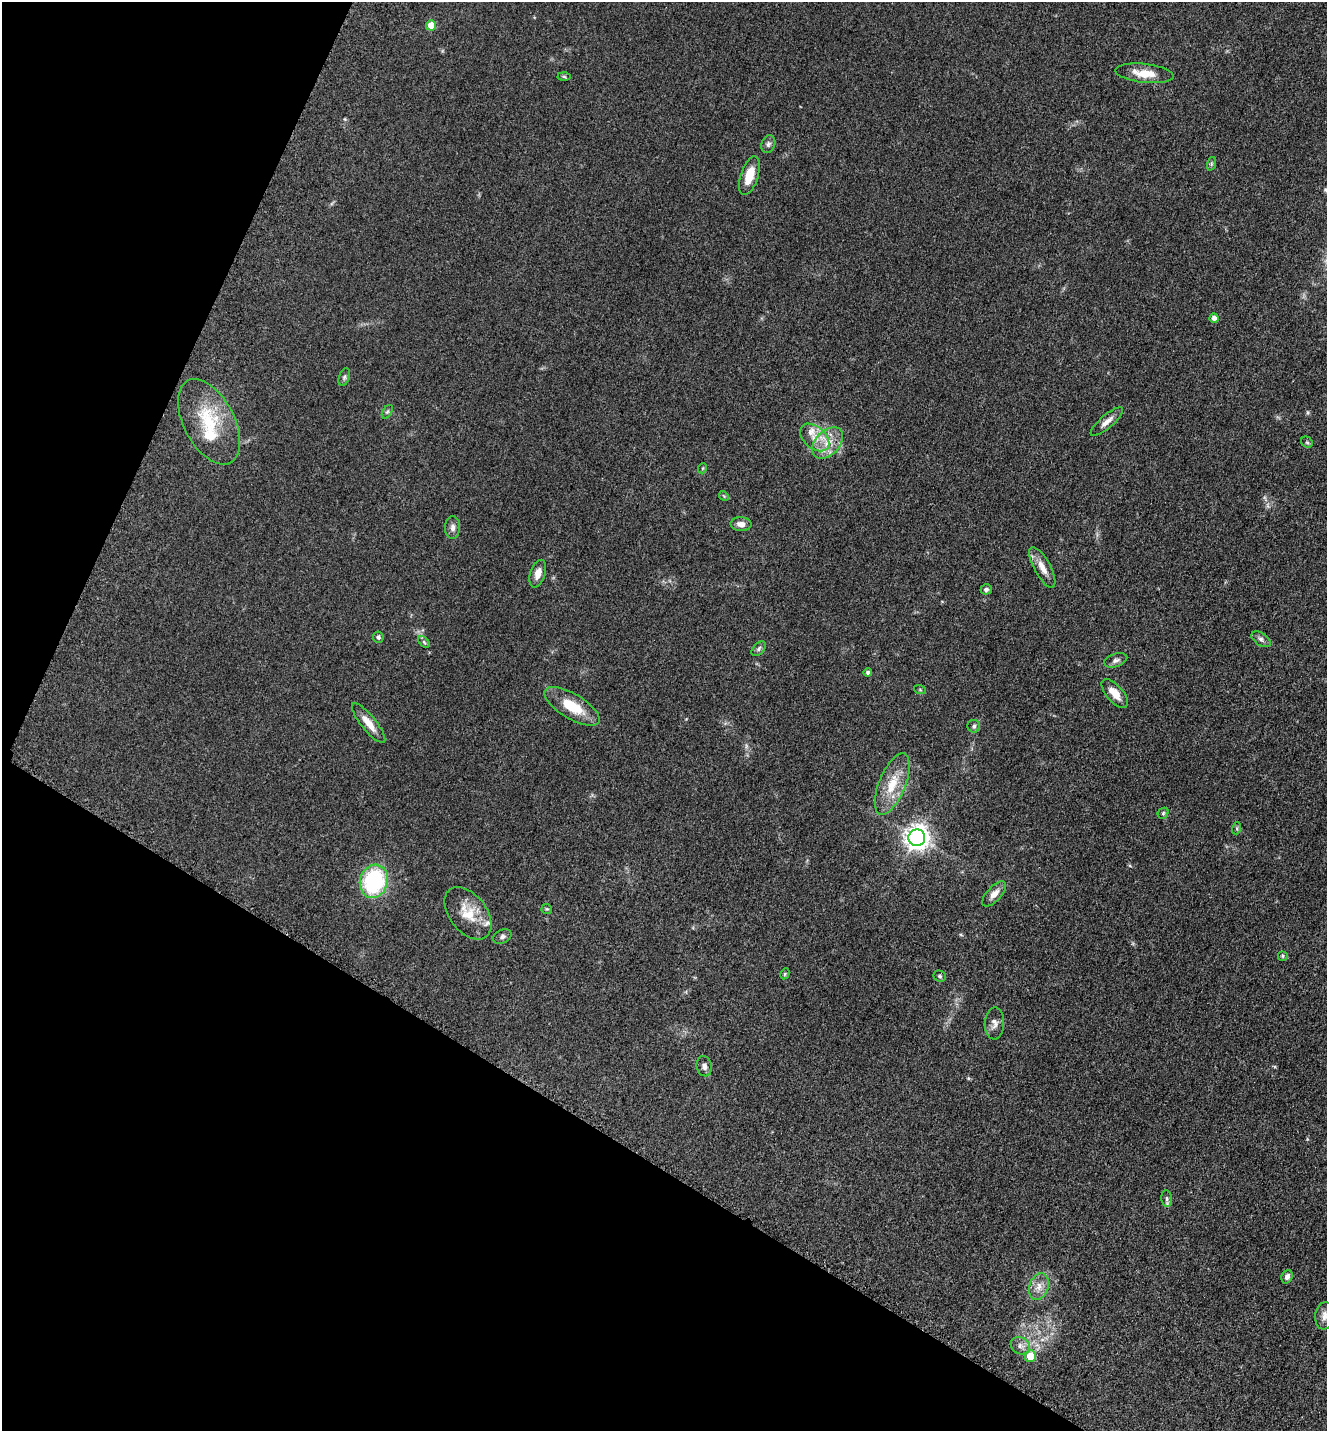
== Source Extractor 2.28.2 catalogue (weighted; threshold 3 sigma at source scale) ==
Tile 9 of 4 x 4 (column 1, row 3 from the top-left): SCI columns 298-1622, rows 1471-2899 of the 5806 x 5775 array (HDU 1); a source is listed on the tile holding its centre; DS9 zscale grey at full resolution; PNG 1329 x 1433 px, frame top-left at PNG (2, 2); each listed source drawn as its Kron ellipse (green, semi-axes under 4 px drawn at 4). Shown black and unused: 26% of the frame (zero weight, under 3 of 5 exposures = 4% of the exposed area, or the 3 px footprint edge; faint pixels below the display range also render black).
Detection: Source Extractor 2.28.2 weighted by HDU 2 'WHT'; one run over the whole footprint, this tile lists its part. Background 0.0636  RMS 0.006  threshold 0.0272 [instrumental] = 3 sigma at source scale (4.5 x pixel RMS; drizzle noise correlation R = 1.50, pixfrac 1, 0.05/0.05 arcsec/px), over >= 5 px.
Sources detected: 55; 3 inside a brighter listed object's ellipse — not listed separately; the other 52 listed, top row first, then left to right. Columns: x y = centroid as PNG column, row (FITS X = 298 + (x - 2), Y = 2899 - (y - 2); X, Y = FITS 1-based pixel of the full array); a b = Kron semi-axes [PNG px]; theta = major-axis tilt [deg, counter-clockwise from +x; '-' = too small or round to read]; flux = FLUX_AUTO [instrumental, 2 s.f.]
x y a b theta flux
431 25 5 5 - 10
1145 73 29 9 -6 11
564 77 6 4 -2 0.74
768 144 9 6 71 1.7
1211 164 7 4 72 0.99
749 176 20 8 72 10
1214 318 4 4 - 2.5
344 377 9 5 69 1.4
387 412 7 4 58 1.1
209 422 46 25 -62 34
1107 422 20 6 40 4.3
815 437 17 11 -41 7.7
1307 442 6 5 - 0.92
828 443 18 12 47 10
703 468 5 3 - 0.53
724 496 5 4 - 0.62
741 524 10 7 -4 3.4
453 528 11 7 89 2.7
1042 567 23 8 -62 6.3
538 574 14 7 72 5.1
986 589 6 5 - 1.4
378 637 5 5 - 1.1
1261 639 11 6 -34 2
424 642 7 4 -46 0.93
759 649 9 5 47 1.5
1116 660 12 6 18 2.1
868 673 4 4 - 1.4
920 690 6 4 -19 0.72
1115 693 18 8 -50 6.9
572 706 31 12 -31 17
369 723 25 7 -51 7.3
974 726 6 6 - 1.3
892 784 33 13 68 16
1163 813 6 5 - 0.91
1237 828 6 4 73 0.75
917 838 8 8 - 500
374 881 17 14 73 62
994 894 16 7 47 4.4
547 909 5 5 - 0.74
468 913 30 18 -52 15
502 937 10 6 26 1.8
1282 956 5 5 - 0.88
785 974 6 4 62 0.73
940 976 6 5 - 1.1
994 1023 16 9 88 3.9
704 1066 10 7 -77 2.5
1167 1199 8 5 -84 1.4
1287 1277 7 5 70 2.2
1039 1287 13 9 71 5.2
1325 1316 14 9 83 3.8
1020 1346 10 8 -30 2.9
1030 1356 6 5 - 11
Isophote crosses this tile's border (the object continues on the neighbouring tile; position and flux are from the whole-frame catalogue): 1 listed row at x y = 1325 1316